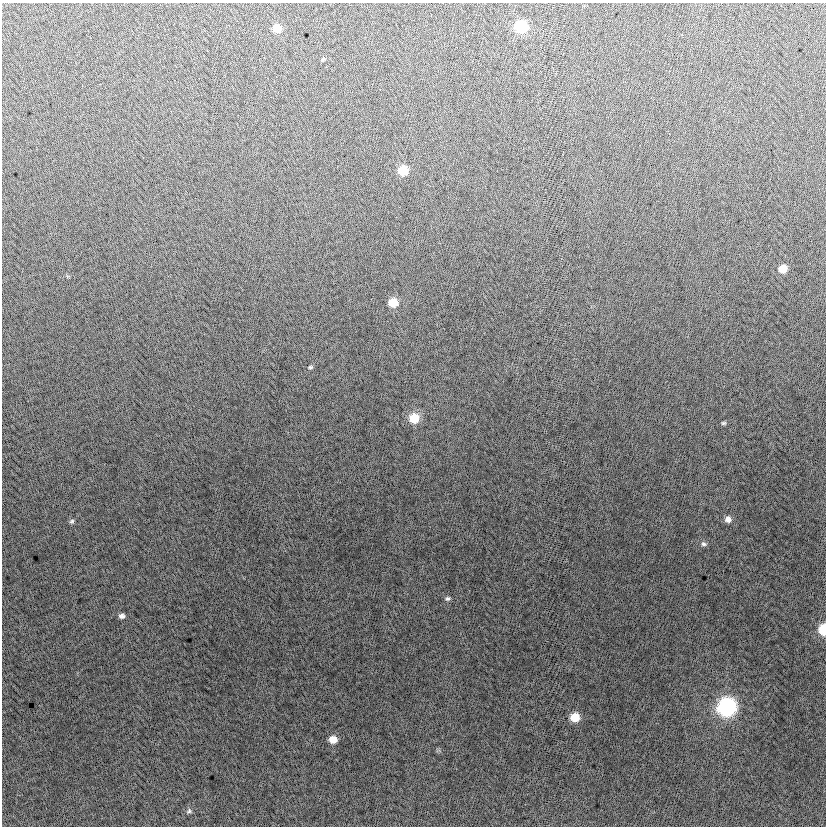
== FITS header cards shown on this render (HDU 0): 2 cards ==
NAXIS1  =                  824
NAXIS2  =                  824

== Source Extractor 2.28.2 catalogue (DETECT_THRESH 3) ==
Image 824 x 824 px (HDU 0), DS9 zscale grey, 1 PNG px = 1 image px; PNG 828 x 828 px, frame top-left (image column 1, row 824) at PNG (2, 3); no overlay
Background -5.76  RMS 13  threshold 37.7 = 3 sigma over >= 5 px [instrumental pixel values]
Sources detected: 19; all 19 listed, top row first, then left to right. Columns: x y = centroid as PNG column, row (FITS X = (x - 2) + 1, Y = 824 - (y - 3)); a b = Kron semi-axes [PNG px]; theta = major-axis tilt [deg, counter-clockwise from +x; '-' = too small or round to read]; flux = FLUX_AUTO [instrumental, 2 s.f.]
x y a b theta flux
521 27 8 8 - 53000
277 28 8 8 - 11000
323 59 6 4 46 1000
403 170 8 7 - 23000
783 268 8 7 - 11000
393 302 8 7 - 17000
310 367 5 4 - 1100
414 418 10 9 - 21000
723 423 6 5 - 1400
728 519 8 8 - 4800
72 521 7 6 - 1800
704 544 8 7 - 2500
447 598 7 5 18 1800
122 616 7 6 - 3100
823 629 7 5 -89 32000
727 707 10 9 - 240000
575 717 8 7 - 17000
333 739 8 7 - 11000
189 811 8 7 - 2200
At the frame edge (FLAGS 8, measured only in part): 1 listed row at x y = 823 629